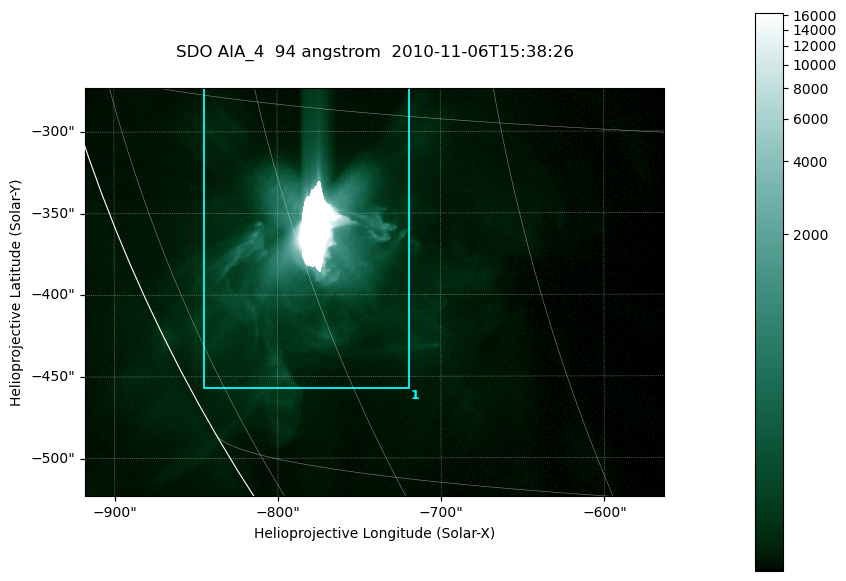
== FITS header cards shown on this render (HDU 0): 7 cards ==
TELESCOP= 'SDO     '           /
INSTRUME= 'AIA_4   '           /
WAVELNTH=                   94 /
WAVEUNIT= 'angstrom'           /
DATE-OBS= '2010-11-06T15:38:26.12' /
CTYPE1  = 'HPLN-TAN'           /
CTYPE2  = 'HPLT-TAN'           /

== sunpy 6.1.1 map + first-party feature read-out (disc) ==
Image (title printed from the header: SDO AIA_4  94 angstrom  2010-11-06T15:38:26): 591 x 417 px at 0.6 arcsec/px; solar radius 968 arcsec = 1614 px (partial field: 2.7% of the solar disc is inside the frame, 89% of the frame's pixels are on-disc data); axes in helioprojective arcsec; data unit not stated in the header (colour bar unlabelled)
Pointing: header CRPIX1/2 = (2053.81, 2042.90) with CRVAL1/2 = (0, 0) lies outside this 591 x 417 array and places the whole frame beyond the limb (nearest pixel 1.36 R_sun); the SolarSoft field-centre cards XCEN/YCEN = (-740.4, -398.3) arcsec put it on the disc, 768 arcsec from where CRPIX/CRVAL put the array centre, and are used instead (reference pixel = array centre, CRVAL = XCEN/YCEN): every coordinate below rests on XCEN/YCEN
Orientation: roll -0.138 deg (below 1 deg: not rotated)
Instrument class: DISC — disc imager (sunpy class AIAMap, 94 A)
Bright regions (active regions / flare kernels): reference = the on-disc median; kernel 5 px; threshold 5 sigma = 96.4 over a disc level ~18.4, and >= 1.15x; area >= 246 px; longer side >= 5 px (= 3 arcsec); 1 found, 1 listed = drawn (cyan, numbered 1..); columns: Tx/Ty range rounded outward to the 2 arcsec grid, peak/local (2 s.f.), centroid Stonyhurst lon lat
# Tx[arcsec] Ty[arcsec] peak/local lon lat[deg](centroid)
1 -846..-718 -458..-272 892 -59 -21
Off-limb structures (1.02-1.3 R_sun): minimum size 123 px: none found